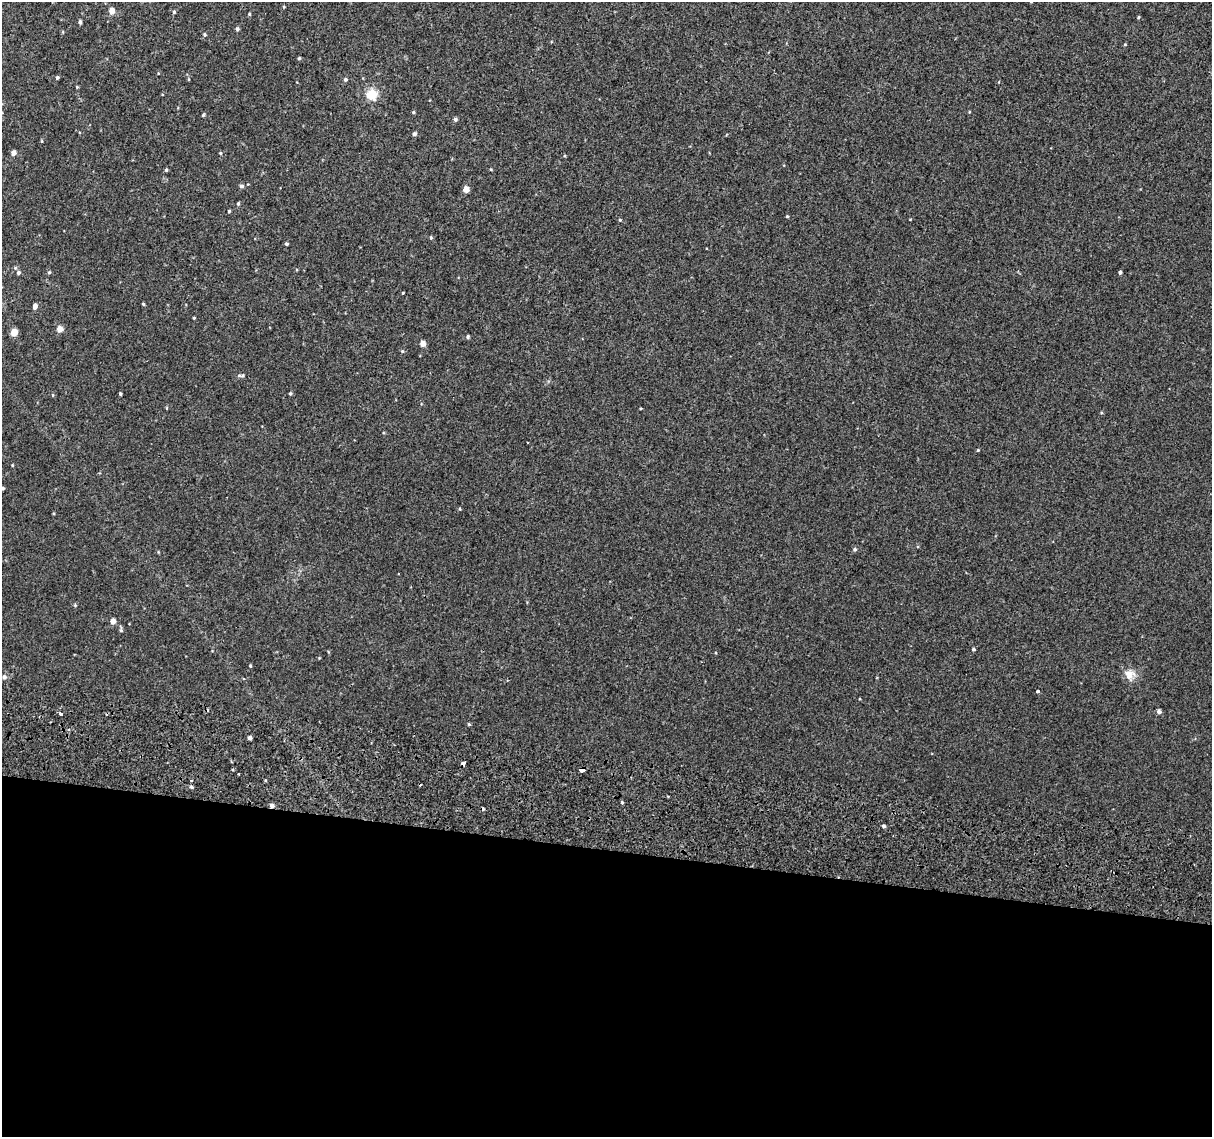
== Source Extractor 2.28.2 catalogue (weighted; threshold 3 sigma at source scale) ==
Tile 14 of 4 x 4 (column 2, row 4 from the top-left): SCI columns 1258-2467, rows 330-1464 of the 4945 x 5257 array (HDU 1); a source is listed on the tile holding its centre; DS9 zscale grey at full resolution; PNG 1214 x 1139 px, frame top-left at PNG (2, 2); no overlay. Shown black and unused: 25% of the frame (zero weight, under 2 of 3 exposures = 6% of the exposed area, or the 3 px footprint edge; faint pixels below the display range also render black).
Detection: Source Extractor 2.28.2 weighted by HDU 2 'WHT'; one run over the whole footprint, this tile lists its part. Background 0.00573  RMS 0.0057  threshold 0.0256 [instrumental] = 3 sigma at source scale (4.5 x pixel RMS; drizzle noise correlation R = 1.50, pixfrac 1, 0.0396/0.0396 arcsec/px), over >= 5 px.
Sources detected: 67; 2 cosmic-ray / hot-pixel residue — not listed; the other 65 listed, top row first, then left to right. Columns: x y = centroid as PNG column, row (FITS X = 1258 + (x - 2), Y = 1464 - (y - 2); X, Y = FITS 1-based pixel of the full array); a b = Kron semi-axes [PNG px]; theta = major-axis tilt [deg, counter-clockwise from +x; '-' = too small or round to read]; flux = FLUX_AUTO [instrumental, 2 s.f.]
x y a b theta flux
112 11 4 4 - 5.6
174 12 5 5 - 0.68
249 14 4 4 - 0.5
1138 17 5 3 - 0.53
80 22 4 3 - 1.2
237 29 5 4 - 0.99
205 34 5 5 - 0.78
299 58 4 3 - 0.59
57 77 4 4 - 0.87
345 79 5 5 - 0.99
77 87 4 4 - 0.45
372 94 16 16 - 7.9
413 112 4 4 - 0.62
203 115 4 3 - 0.63
455 119 4 4 - 1.3
414 134 5 4 - 1.4
42 141 5 3 - 0.47
13 153 4 4 - 3.1
220 153 4 4 - 0.56
166 170 4 4 - 0.68
241 186 5 5 - 1.2
466 189 4 4 - 5.1
238 203 4 3 - 0.73
229 211 3 3 - 0.59
787 216 3 3 - 0.49
620 220 4 3 - 0.51
431 238 4 4 - 0.6
286 244 3 3 - 0.71
18 272 5 5 - 1.4
49 272 5 4 - 0.78
1120 272 3 3 - 1.3
403 293 4 3 - 0.37
143 304 4 3 - 0.62
35 306 5 4 - 2.6
194 318 3 3 - 0.48
60 329 5 4 - 5.3
14 332 5 4 - 11
468 337 4 4 - 0.78
423 343 4 4 - 4.2
402 351 5 4 - 0.54
239 375 8 5 11 1.2
290 393 4 3 - 0.66
120 394 3 3 - 0.79
53 395 5 3 - 0.43
978 450 4 3 - 0.53
12 465 4 3 - 0.43
3 488 4 3 - 0.74
855 549 5 5 - 1
113 621 5 4 - 3.6
121 630 8 4 90 0.83
973 649 4 4 - 0.99
250 666 4 3 - 0.51
1130 674 15 14 - 5.2
4 677 6 5 - 1.5
1038 691 4 3 - 0.88
1159 711 4 4 - 1.9
60 714 3 3 - 3.1
469 724 5 4 - 0.52
249 738 4 3 - 2
463 763 5 4 - 3.1
582 769 4 4 - 20
191 787 5 4 - 0.85
622 802 4 4 - 0.57
272 806 5 4 - 2.1
883 826 4 4 - 1.1
Overlapping masked pixels (flux is a lower limit): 3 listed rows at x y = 463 763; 582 769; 272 806